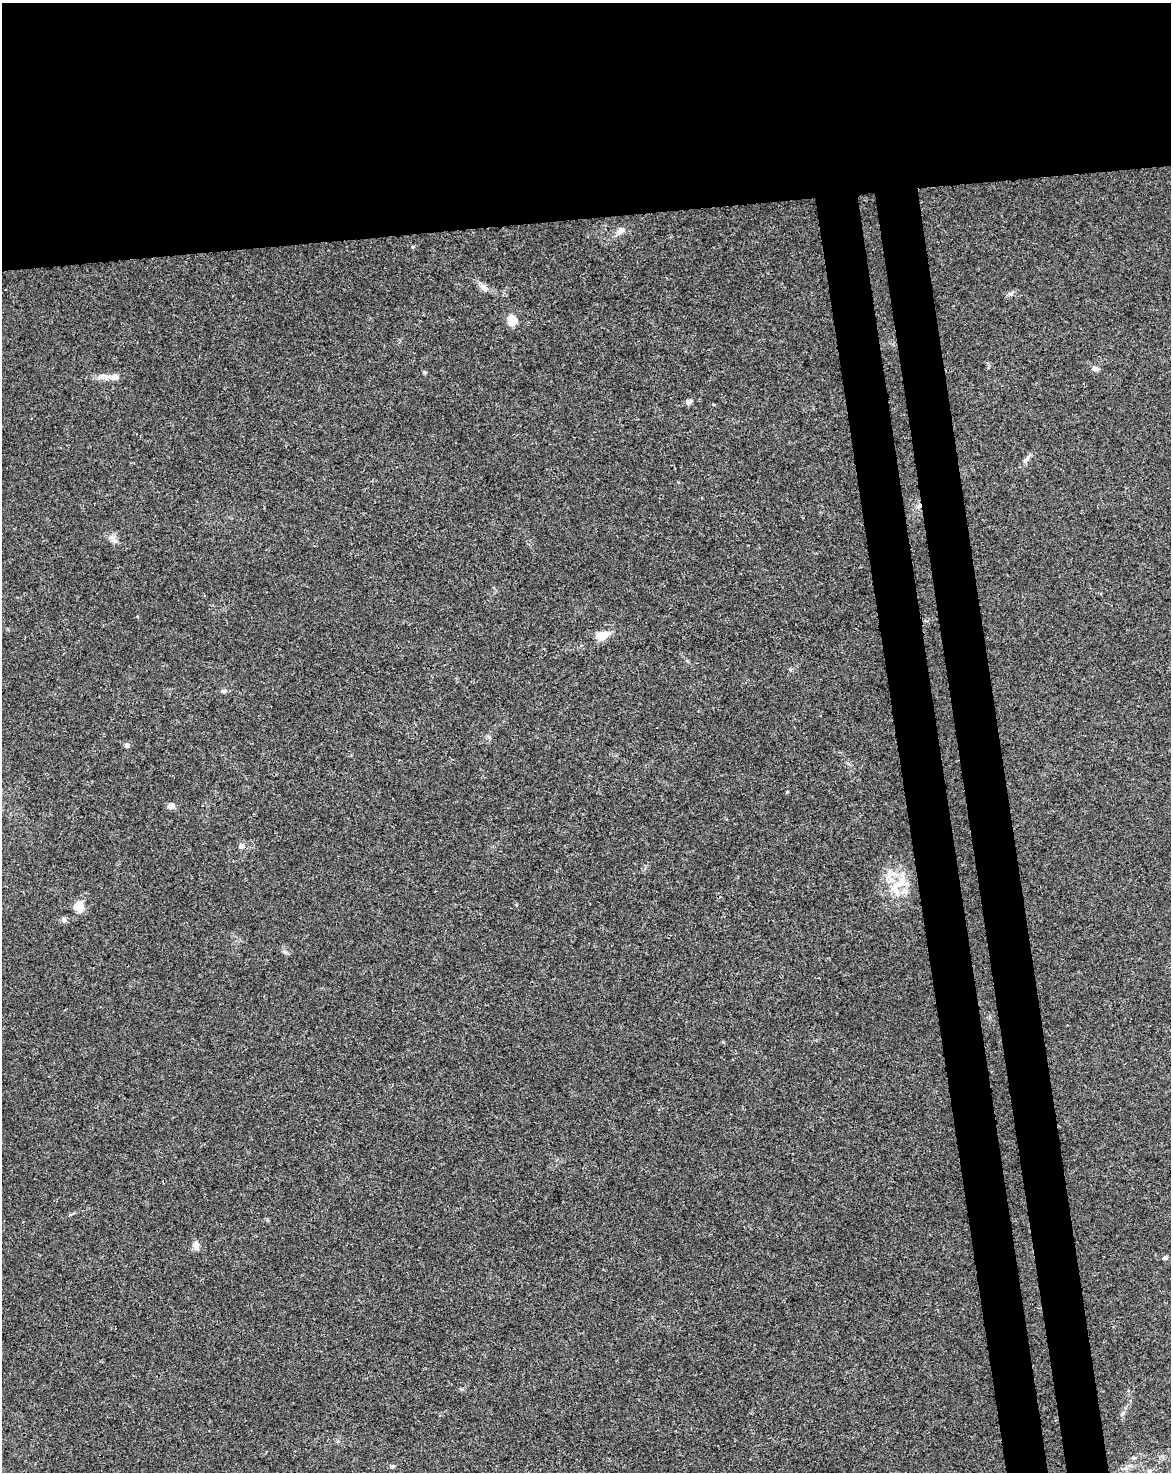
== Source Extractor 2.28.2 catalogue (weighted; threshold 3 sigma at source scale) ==
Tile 2 of 4 x 3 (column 2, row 1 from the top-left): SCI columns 1227-2395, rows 3009-4478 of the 4791 x 4502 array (HDU 1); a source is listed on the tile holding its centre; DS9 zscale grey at full resolution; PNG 1173 x 1474 px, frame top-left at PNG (2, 3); no overlay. Shown black and unused: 21% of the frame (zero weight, under 3 of 4 exposures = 5% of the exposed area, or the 3 px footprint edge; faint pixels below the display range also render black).
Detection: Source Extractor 2.28.2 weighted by HDU 2 'WHT'; one run over the whole footprint, this tile lists its part. Background 0.00476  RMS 0.003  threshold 0.0135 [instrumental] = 3 sigma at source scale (4.5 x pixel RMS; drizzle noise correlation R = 1.50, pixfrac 1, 0.0396/0.0396 arcsec/px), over >= 5 px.
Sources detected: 27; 2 inside a brighter listed object's ellipse — not listed separately; the other 25 listed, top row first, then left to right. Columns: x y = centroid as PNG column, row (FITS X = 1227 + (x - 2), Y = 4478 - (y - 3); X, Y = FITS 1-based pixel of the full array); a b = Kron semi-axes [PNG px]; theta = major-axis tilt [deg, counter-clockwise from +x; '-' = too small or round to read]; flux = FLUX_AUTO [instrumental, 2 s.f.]
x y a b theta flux
620 230 11 9 34 1.8
484 287 12 7 -42 1.6
1010 294 7 4 0 0.62
512 320 9 8 - 5
1095 369 10 6 -7 0.99
424 372 6 4 -71 0.35
101 376 14 8 7 1.9
115 377 13 8 -16 1.7
689 401 9 6 2 1
1026 459 11 5 47 1
114 540 11 7 -23 1.3
603 635 17 10 26 3.8
223 691 9 5 1 0.74
127 745 7 5 -27 0.61
171 806 9 7 11 1.4
241 846 8 7 - 0.95
890 870 7 4 19 0.63
900 882 24 10 47 5.3
79 906 11 9 -73 4.4
64 919 8 5 -63 0.66
196 1244 11 8 -87 1.6
1164 1258 7 4 26 0.47
1133 1458 6 4 0 0.42
392 1466 7 5 22 0.59
1149 1472 6 5 - 0.55
Isophote crosses this tile's border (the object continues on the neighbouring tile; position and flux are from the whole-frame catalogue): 1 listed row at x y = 1149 1472
Unlisted compact peaks at least as high as the median listed source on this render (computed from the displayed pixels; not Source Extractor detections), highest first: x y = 1123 1413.